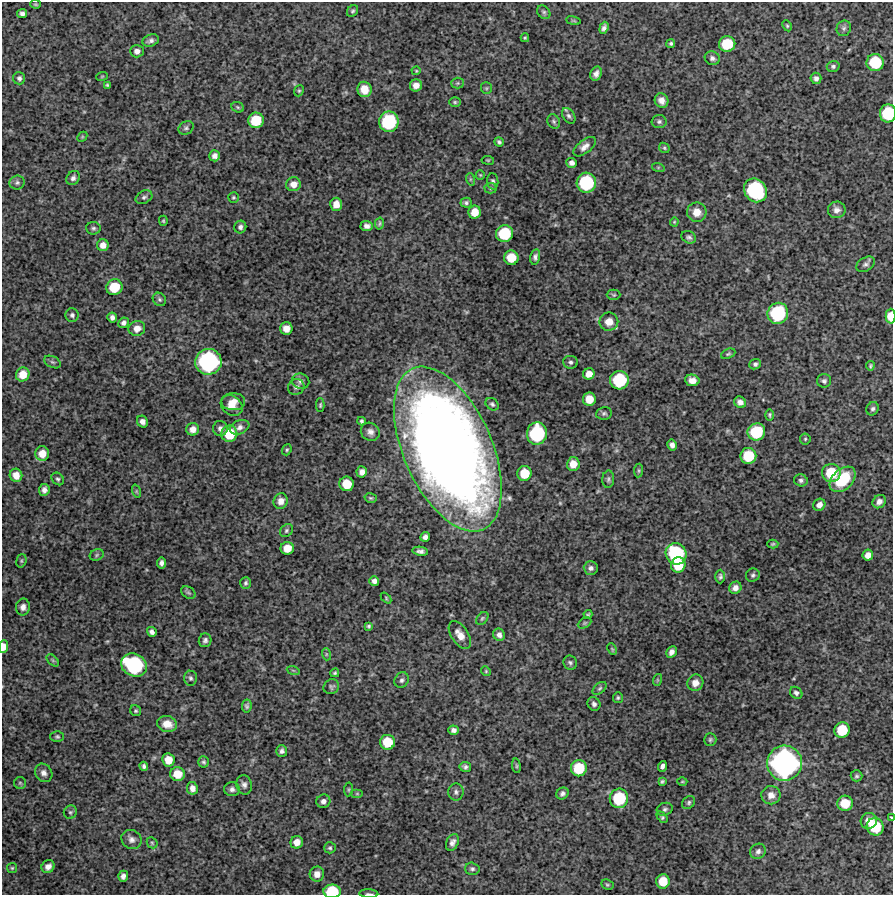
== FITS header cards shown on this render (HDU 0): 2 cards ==
NAXIS1  =                  891 /Length X axis
NAXIS2  =                  893 /Length Y axis

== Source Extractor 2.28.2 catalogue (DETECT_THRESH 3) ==
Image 891 x 893 px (HDU 0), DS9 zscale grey, 1 PNG px = 1 image px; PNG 895 x 897 px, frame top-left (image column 1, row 893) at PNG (2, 2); each listed source drawn as its Kron ellipse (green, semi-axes under 4 px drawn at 4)
Background 4130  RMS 200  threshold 612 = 3 sigma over >= 5 px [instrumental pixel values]
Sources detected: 241; all 241 listed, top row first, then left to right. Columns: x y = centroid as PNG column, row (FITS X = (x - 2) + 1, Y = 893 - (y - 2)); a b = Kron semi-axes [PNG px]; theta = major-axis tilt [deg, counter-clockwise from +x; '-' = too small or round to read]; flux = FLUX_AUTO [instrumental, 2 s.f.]
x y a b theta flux
36 4 5 4 - 1.6e+04
352 11 6 5 - 2.4e+04
544 12 7 5 -45 3.0e+04
22 14 5 4 - 4.4e+04
573 21 7 3 -9 1.6e+04
787 26 6 4 -63 1.8e+04
604 28 6 4 71 4.3e+04
844 28 8 7 - 3.4e+04
525 38 4 3 - 1.8e+04
151 40 8 6 18 4.7e+04
671 43 4 4 - 2.3e+04
727 44 8 7 - 4.6e+05
137 51 7 6 - 6.2e+04
712 58 8 6 -20 4.1e+04
875 62 8 8 - 6.0e+05
833 66 6 5 - 3.2e+04
416 71 4 4 - 1.4e+04
596 74 7 5 65 6.4e+04
102 76 6 3 19 1.4e+04
19 78 6 6 - 3.4e+04
816 78 6 5 - 4.3e+04
458 83 6 5 - 2.5e+04
107 85 4 3 - 1.8e+04
416 85 6 6 - 9.2e+04
486 88 6 5 - 2.1e+04
364 89 8 7 - 1.7e+05
299 91 6 4 68 2.0e+04
661 100 7 6 - 8.3e+04
455 102 6 5 - 2.0e+04
238 107 6 5 - 2.2e+04
888 113 9 8 - 6.6e+05
569 116 9 5 -56 3.6e+04
256 120 8 7 - 4.1e+05
389 122 10 10 - 9.7e+05
554 122 7 6 - 3.1e+04
659 122 7 6 - 3.5e+04
186 128 8 6 31 3.5e+04
82 137 6 4 46 1.5e+04
499 142 5 4 - 2.7e+04
585 147 13 6 38 8.2e+04
664 148 6 4 -46 2.0e+04
215 156 5 5 - 5.5e+04
488 160 6 3 -8 1.3e+04
572 163 5 5 - 5.7e+04
658 167 6 4 -18 2.0e+04
480 175 5 4 - 1.4e+04
73 178 7 6 - 4.3e+04
470 179 6 4 -72 1.7e+04
493 181 8 5 -84 3.5e+04
17 183 7 7 - 3.8e+04
586 183 10 9 - 9.6e+05
293 184 7 7 - 1.0e+05
491 188 6 5 - 2.3e+04
755 190 12 11 - 1.5e+06
144 197 9 6 27 3.6e+04
233 197 5 5 - 2.0e+04
466 203 5 5 - 3.2e+04
336 204 6 6 - 1.3e+05
837 210 9 8 - 7.3e+04
475 212 6 6 - 1.7e+05
697 212 10 9 - 1.4e+05
163 221 5 4 - 1.6e+04
674 222 4 4 - 1.4e+04
379 223 6 4 78 2.2e+04
367 226 6 5 - 5.3e+04
240 227 6 6 - 4.1e+04
93 228 7 6 - 3.1e+04
505 234 8 8 - 6.0e+05
689 237 7 6 - 3.7e+04
103 245 6 6 - 8.8e+04
535 257 8 5 77 4.0e+04
511 258 7 7 - 2.5e+05
866 264 10 6 31 4.5e+04
114 287 8 8 - 3.8e+05
614 295 7 5 -1 2.2e+04
159 299 7 6 - 3.0e+04
778 313 11 10 - 1.0e+06
72 315 7 6 - 3.6e+04
891 316 7 5 90 2.0e+05
112 317 5 5 - 4.8e+04
609 322 9 9 - 1.6e+05
124 323 5 5 - 4.5e+04
137 328 8 7 - 1.1e+05
286 328 6 6 - 1.3e+05
728 354 7 4 23 2.2e+04
52 362 9 5 -26 2.8e+04
208 362 13 13 - 2.0e+06
570 362 7 6 - 3.5e+04
755 364 6 5 - 3.6e+04
870 366 5 4 - 2.1e+04
23 374 7 6 - 1.8e+05
589 374 6 5 - 1.0e+05
619 380 9 9 - 8.1e+05
692 380 7 5 -8 9.1e+04
301 381 9 7 -14 5.3e+04
824 381 7 7 - 4.0e+04
296 387 8 7 - 4.7e+04
589 399 6 6 - 1.9e+05
233 402 12 8 -1 1.1e+05
740 402 6 5 - 6.1e+04
492 404 7 5 -37 2.9e+04
320 405 7 4 89 2.0e+04
232 406 12 9 -38 1.3e+05
873 409 7 6 - 3.7e+04
604 413 8 6 10 3.3e+04
770 415 5 4 - 2.1e+04
361 421 4 3 - 2.4e+04
142 422 6 5 - 6.8e+04
239 427 10 6 22 6.3e+04
220 428 7 7 - 5.4e+04
193 429 6 6 - 9.3e+04
370 432 10 8 -37 6.7e+04
756 432 9 8 - 6.5e+05
537 433 11 10 - 1.1e+06
229 434 8 8 - 4.1e+05
805 439 5 5 - 2.1e+04
672 445 5 5 - 5.6e+04
448 449 88 44 -66 2.0e+07
287 450 6 4 68 2.0e+04
42 454 7 7 - 1.7e+05
748 456 8 8 - 4.7e+05
573 464 7 6 - 1.6e+05
639 470 7 4 84 2.0e+04
362 472 6 5 - 7.3e+04
525 473 7 7 - 3.0e+05
831 473 9 9 - 4.4e+05
16 475 7 6 - 1.3e+05
58 479 7 5 -47 3.0e+04
608 479 8 6 87 3.3e+04
843 479 15 10 44 5.9e+05
801 480 7 6 - 3.8e+04
347 484 7 7 - 2.9e+05
44 490 6 5 - 5.8e+04
136 491 7 4 -72 1.9e+04
371 498 6 4 -15 2.1e+04
281 501 8 7 - 9.2e+04
879 502 7 6 - 6.9e+04
819 505 6 5 - 7.5e+04
286 531 7 5 48 2.8e+04
425 537 5 4 - 5.3e+04
773 544 5 4 - 2.0e+04
287 548 6 6 - 1.9e+05
420 551 8 4 -8 4.9e+04
676 554 11 10 - 1.0e+06
97 555 7 5 24 2.4e+04
868 555 5 5 - 9.7e+04
21 561 7 5 73 2.2e+04
161 563 5 4 - 4.3e+04
678 565 7 7 - 3.5e+05
591 568 7 6 - 4.7e+04
753 575 7 6 - 3.3e+04
720 577 7 5 -90 3.0e+04
374 581 5 5 - 5.3e+04
245 583 6 5 - 2.7e+04
735 588 6 6 - 7.6e+04
188 593 8 5 -33 2.8e+04
386 598 6 4 -48 1.7e+04
23 607 8 7 - 7.1e+04
588 615 4 4 - 2.0e+04
482 618 7 5 50 2.3e+04
585 623 7 5 27 2.1e+04
369 626 4 4 - 2.2e+04
152 632 5 4 - 5.0e+04
460 635 16 8 -56 1.4e+05
499 635 6 5 - 6.0e+04
205 640 7 6 - 3.6e+04
3 647 6 4 87 1.1e+05
612 649 6 4 -65 1.7e+04
671 652 6 5 - 5.6e+04
326 654 6 4 -72 2.1e+04
53 660 7 4 -45 2.4e+04
570 663 7 6 - 3.2e+04
134 665 13 11 -27 1.4e+06
293 670 6 4 -19 2.0e+04
486 671 5 4 - 1.6e+04
335 673 4 4 - 2.1e+04
191 678 7 6 - 3.1e+04
402 680 8 6 56 4.2e+04
657 680 6 4 72 1.7e+04
695 683 8 7 - 1.1e+05
331 687 8 7 - 3.3e+04
600 688 8 5 38 2.7e+04
796 693 7 5 -41 3.7e+04
618 698 5 5 - 2.1e+04
594 704 7 6 - 3.9e+04
247 706 6 5 - 3.1e+04
136 711 6 5 - 2.1e+04
167 724 10 8 -11 1.5e+05
454 730 5 4 - 5.0e+04
842 730 8 7 - 4.3e+05
57 737 7 5 -1 2.5e+04
710 740 6 6 - 2.7e+04
387 742 7 7 - 3.2e+05
282 751 6 5 - 4.2e+04
168 760 6 6 - 1.9e+05
204 762 5 5 - 2.6e+04
784 763 17 17 - 3.8e+06
144 766 4 4 - 3.0e+04
516 766 7 3 -82 1.8e+04
662 766 5 4 - 5.1e+04
465 767 6 5 - 3.6e+04
579 768 8 8 - 4.3e+05
44 773 9 8 - 7.3e+04
178 774 7 7 - 2.2e+05
857 776 6 5 - 2.7e+04
662 781 4 3 - 2.2e+04
682 782 5 3 - 1.3e+04
20 783 6 6 - 2.4e+04
244 785 10 7 -79 5.7e+04
192 788 6 5 - 7.5e+04
232 789 8 7 - 4.8e+04
349 789 7 4 83 1.8e+04
456 792 8 7 - 4.4e+04
357 794 6 4 0 1.9e+04
562 794 6 5 - 4.2e+04
771 795 9 9 - 1.0e+05
619 798 10 9 - 6.8e+05
323 801 7 6 - 5.8e+04
689 802 7 5 49 2.9e+04
845 803 8 7 - 2.8e+05
665 809 8 6 18 3.6e+04
70 812 7 6 - 3.0e+04
662 817 6 4 -47 2.3e+04
891 817 3 2 - 1.4e+04
869 821 8 8 - 1.6e+05
875 827 9 8 - 5.0e+05
131 839 10 9 - 6.9e+04
297 842 6 6 - 1.1e+05
452 842 9 6 65 5.7e+04
152 843 6 4 -45 2.0e+04
330 848 6 5 - 2.7e+04
758 851 8 7 - 4.8e+04
48 867 7 6 - 7.3e+04
12 868 5 5 - 1.9e+04
472 869 7 6 - 3.3e+04
317 874 7 7 - 1.0e+05
123 876 5 5 - 4.6e+04
663 881 7 6 - 2.6e+05
607 885 6 5 - 2.1e+04
332 891 8 7 - 5.3e+05
369 894 9 3 -3 2.3e+04
At the frame edge (FLAGS 8, measured only in part): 6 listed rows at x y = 888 113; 891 316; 3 647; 891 817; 332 891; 369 894